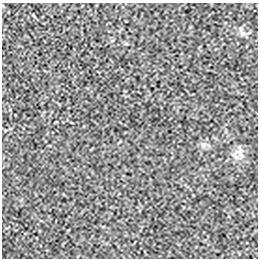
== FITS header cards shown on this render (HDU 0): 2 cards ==
NAXIS1  =                  256 / length of data axis 1
NAXIS2  =                  256 / length of data axis 2

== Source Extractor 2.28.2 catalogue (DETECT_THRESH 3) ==
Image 256 x 256 px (HDU 0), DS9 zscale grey, 1 PNG px = 1 image px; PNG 260 x 260 px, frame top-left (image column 1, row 256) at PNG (2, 3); no overlay
Background -1.06e-04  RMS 0.0027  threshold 0.00822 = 3 sigma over >= 5 px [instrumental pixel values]
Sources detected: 4; all 4 listed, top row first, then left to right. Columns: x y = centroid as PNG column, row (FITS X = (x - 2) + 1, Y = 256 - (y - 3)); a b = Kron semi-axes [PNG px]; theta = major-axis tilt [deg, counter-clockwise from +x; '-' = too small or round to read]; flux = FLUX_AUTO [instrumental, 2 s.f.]
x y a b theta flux
241 29 6 5 - 0.32
242 34 9 6 6 0.56
203 145 6 6 - 0.51
240 153 17 6 -76 1